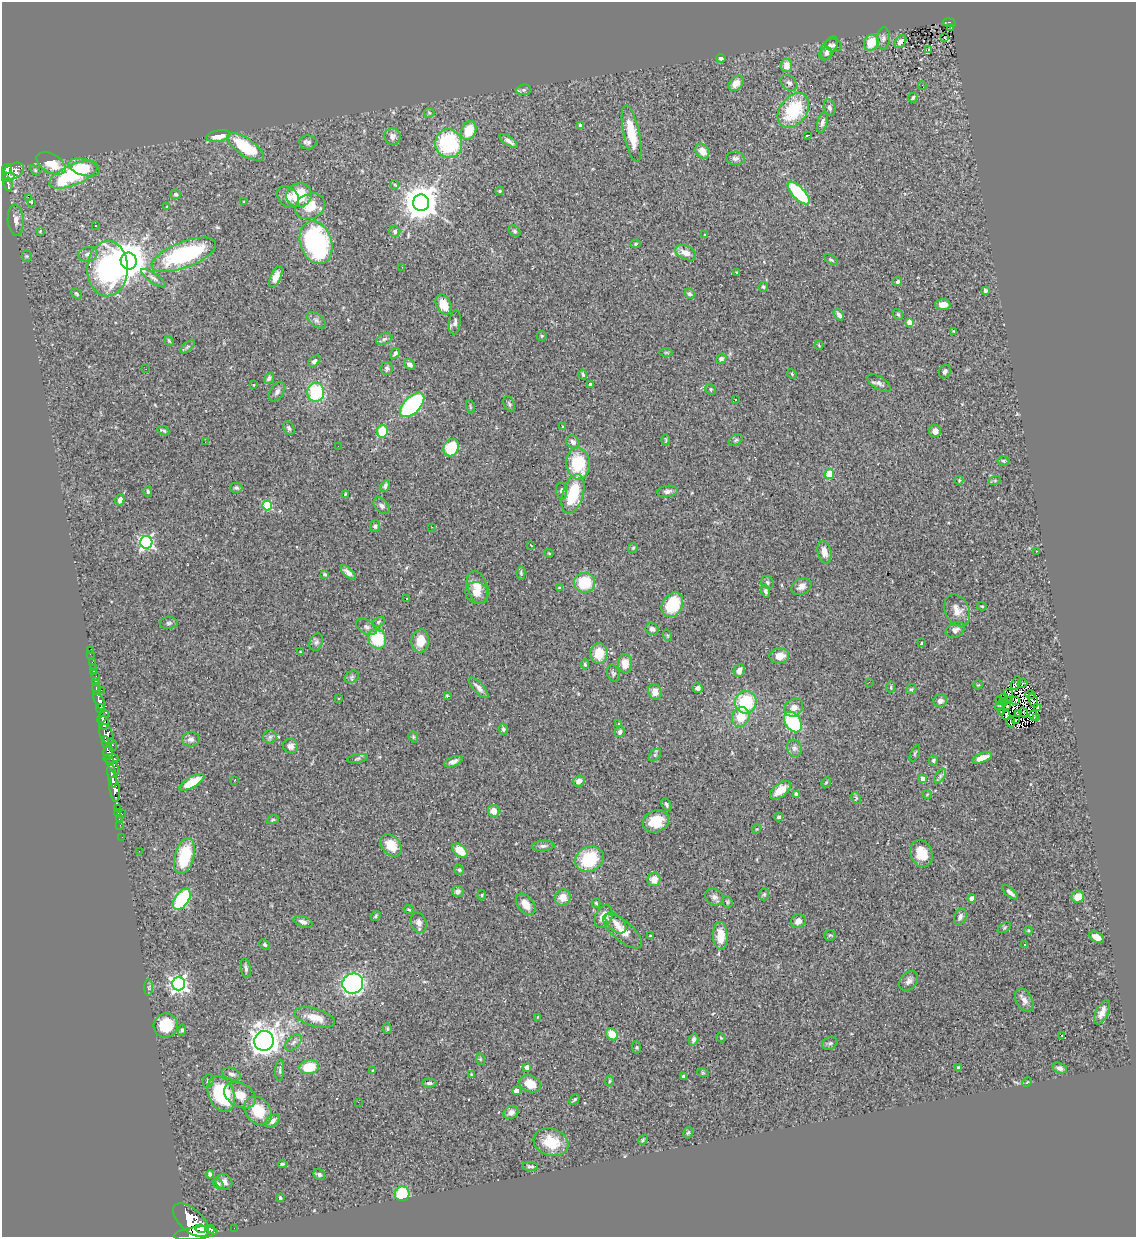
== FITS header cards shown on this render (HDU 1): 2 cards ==
NAXIS1  =                 1134
NAXIS2  =                 1235

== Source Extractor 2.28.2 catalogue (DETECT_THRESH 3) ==
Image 1134 x 1235 px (HDU 1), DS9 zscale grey, 1 PNG px = 1 image px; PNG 1138 x 1239 px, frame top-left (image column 1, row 1235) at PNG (2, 2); each listed source drawn as its Kron ellipse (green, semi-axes under 4 px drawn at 4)
Background 0.9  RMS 0.039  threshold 0.117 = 3 sigma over >= 5 px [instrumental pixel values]
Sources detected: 368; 1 with non-positive FLUX_AUTO (blend fragments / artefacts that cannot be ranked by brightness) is neither listed nor drawn; the other 367 listed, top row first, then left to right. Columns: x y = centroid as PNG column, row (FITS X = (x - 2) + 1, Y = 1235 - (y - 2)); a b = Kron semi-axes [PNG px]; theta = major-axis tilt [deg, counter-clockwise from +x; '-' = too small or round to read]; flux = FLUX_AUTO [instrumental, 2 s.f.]
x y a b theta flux
949 23 6 4 -9 52
951 28 3 2 - 5.5
883 38 11 6 84 9.6
944 38 3 2 - 3.7
871 42 8 7 - 59
900 42 7 5 51 13
834 45 8 6 -12 6.8
828 48 13 6 57 19
928 50 3 3 - 43
827 53 7 5 83 7.8
721 58 5 4 - 7.1
787 65 7 5 86 26
736 83 8 6 46 27
789 83 9 7 -41 9.9
922 85 4 2 - 12
524 90 7 5 6 5.8
913 98 5 4 - 4.8
829 108 8 5 -77 8
793 110 19 13 53 140
429 113 5 5 - 3.1
822 122 10 5 76 9
580 126 4 3 - 6.4
469 130 10 7 66 58
632 133 28 8 -78 78
807 135 3 2 - 2.5
218 136 12 5 9 34
393 136 8 8 - 16
509 141 10 4 -35 12
308 142 8 7 - 8
449 143 14 13 - 240
245 147 21 8 -34 120
702 151 8 6 -54 27
735 158 9 6 -5 9.3
51 163 16 9 -30 60
84 167 16 8 -16 48
7 169 5 5 - 410
35 170 6 4 -45 3.3
13 171 12 7 27 580
74 175 26 10 23 270
8 177 6 4 22 270
8 184 6 4 -82 170
395 184 4 4 - 3.2
500 191 4 3 - 3.7
799 193 14 6 -46 170
176 194 5 4 - 4.2
299 195 13 11 26 94
28 197 3 2 - 750
288 197 12 9 -44 21
31 202 4 3 - 35
244 202 3 2 - 2
421 203 8 8 - 6200
310 206 15 12 26 51
167 207 3 3 - 1.7
16 220 16 8 -86 16
95 226 3 2 - 2.4
40 231 4 4 - 2.2
395 231 6 5 - 6.1
515 231 6 4 -41 4.6
705 235 4 2 - 1.8
316 242 22 15 -72 410
636 244 5 4 - 3
686 253 11 6 -25 23
88 254 10 7 9 9.1
184 255 34 13 21 300
27 256 5 5 - 3.9
831 260 7 4 -31 4
129 261 8 8 - 7000
402 267 3 2 - 3.1
108 269 27 20 88 430
737 272 4 3 - 2.4
276 277 11 5 65 19
154 278 14 5 -35 9.4
898 282 5 4 - 5.2
763 287 5 4 - 4.5
985 291 4 4 - 5.9
76 294 6 4 -45 3.6
689 294 5 4 - 5.6
444 304 11 7 -65 36
943 305 7 5 0 21
898 314 6 4 -54 4.3
839 315 6 4 -57 9
316 320 11 6 -39 8.5
455 322 12 5 83 9.3
910 323 4 4 - 43
954 331 3 2 - 2.2
542 336 5 5 - 2.8
384 339 8 5 21 7.4
169 341 5 4 - 3.1
819 345 5 2 - 2.1
187 347 8 4 41 4.3
666 352 6 4 0 3.8
395 353 6 4 56 6.2
721 359 5 4 - 7.4
314 361 7 5 39 8.2
410 364 6 4 -38 8.7
387 368 6 6 - 7.9
146 369 2 2 - 1.9
945 372 7 5 68 8.5
583 374 5 3 - 3.9
792 374 5 3 - 2.9
269 378 6 4 53 7.1
879 383 13 6 -32 9.5
590 384 3 3 - 4.6
253 385 3 2 - 2
711 389 6 5 - 3.9
277 392 11 6 58 9.7
316 392 9 8 - 160
735 400 3 3 - 3.8
509 404 8 5 -67 4.9
412 405 15 8 46 320
470 407 7 3 -77 2.7
563 427 4 3 - 2.5
289 428 7 5 -56 7.4
163 431 6 3 -25 4.1
382 431 6 5 - 69
935 431 6 6 - 16
666 440 6 4 -89 3.1
736 440 8 5 36 5
205 442 3 2 - 2.2
573 442 7 6 - 11
338 446 2 2 - 2.3
451 448 9 7 62 97
1003 461 6 4 -3 4.1
578 463 16 12 -87 130
830 474 5 4 - 88
959 480 4 3 - 3.3
995 480 6 4 19 3.5
385 486 6 4 64 6.7
236 488 6 5 - 5.5
562 491 8 5 -80 7.6
667 491 10 5 7 9.7
148 492 5 4 - 4.3
345 494 4 3 - 2.5
573 494 20 10 73 110
120 500 6 4 76 12
267 505 5 4 - 160
381 506 9 6 -49 9.5
375 526 6 5 - 5.7
432 527 3 2 - 4.6
146 542 6 6 - 540
531 545 3 2 - 2.3
633 548 5 4 - 3.4
1036 551 2 2 - 2.3
824 552 11 6 -78 22
549 553 4 4 - 2.6
348 572 9 4 -42 11
521 573 6 4 -89 4.1
325 574 4 3 - 2.8
767 582 7 6 - 5.5
584 583 10 10 - 97
801 586 10 7 27 16
477 587 17 10 -71 36
560 588 4 3 - 3
765 591 6 4 -73 6.6
477 593 11 10 - 26
407 599 2 2 - 1.9
672 605 13 10 59 100
982 606 5 4 - 3.1
957 610 17 12 -65 29
378 622 7 4 29 4.2
169 623 9 6 2 5.1
367 627 11 7 -29 9.9
652 629 6 5 - 10
955 630 10 7 29 12
667 635 6 3 -71 2.8
377 639 10 9 - 110
420 641 11 8 82 37
316 642 9 6 70 7.4
921 643 3 2 - 2
90 650 3 2 - 8
300 652 4 3 - 2.1
599 653 10 8 89 54
90 654 2 2 - 2.6
779 656 10 7 5 30
92 662 2 2 - 9.1
625 663 9 7 -88 32
585 664 5 4 - 3.5
93 667 2 2 - 7
739 670 6 5 - 12
93 672 3 3 - 49
613 673 8 6 -70 5.6
96 676 2 2 - 8.4
352 677 8 5 31 6.3
95 681 3 2 - 110
869 682 3 2 - 3.6
1016 683 7 3 68 7.9
1022 683 5 3 - 3.3
978 685 5 4 - 2.6
891 687 5 2 - 2.6
479 688 13 5 -47 13
698 688 5 4 - 10
97 689 5 3 - 220
911 689 5 4 - 3.6
101 690 2 2 - 37
655 692 8 6 -71 23
1008 693 4 2 - 2
447 695 4 2 - 2.1
1031 695 5 2 - 0.69
1003 698 3 2 - 2.3
339 699 3 3 - 5.7
1000 700 3 3 - 4.6
1007 700 3 2 - 1.7
1016 700 3 2 - 3.3
99 701 10 4 -67 1200
940 701 7 6 - 12
1005 701 4 2 - 1.2
1033 701 7 4 -70 1.8
746 702 11 10 - 140
1001 705 6 3 46 6.6
1007 706 2 2 - 3
794 708 10 8 38 18
1037 708 3 2 - 3.7
100 709 4 3 - 350
1001 712 3 2 - 2.5
1024 712 5 2 - 3.4
1019 714 4 2 - 0.97
1006 715 4 3 - 4
1033 716 5 2 - 2.1
103 717 7 3 47 890
741 717 10 8 68 58
1037 718 4 2 - 0.5
1015 719 3 2 - 1.8
103 722 7 5 -84 1600
793 722 11 7 -58 210
1011 722 6 2 -88 0.31
619 724 3 3 - 3.7
503 729 5 4 - 4.7
620 732 5 5 - 7
106 734 11 6 -66 1100
270 737 7 6 - 6.9
413 737 6 4 -70 3.2
191 739 9 7 1 10
106 742 6 3 -78 420
112 745 6 3 -73 160
290 746 7 7 - 12
794 748 9 7 -64 10
108 752 7 5 -90 630
915 753 8 3 66 3.4
655 755 7 4 45 4.9
111 758 7 4 -1 470
982 758 10 4 19 27
357 759 10 4 9 5.1
933 761 5 4 - 4.1
453 762 10 4 22 12
112 765 11 4 -53 530
112 776 12 4 -80 1200
940 776 8 4 54 6.8
923 779 4 4 - 24
235 780 3 2 - 7
579 781 6 5 - 13
192 782 14 5 30 62
826 782 5 4 - 3.1
115 789 13 5 -82 1600
780 790 12 6 38 36
796 794 4 4 - 11
927 794 5 3 - 2.7
856 798 6 4 -62 3.6
666 805 7 4 -61 4.9
117 808 3 2 - 23
494 811 6 6 - 22
118 812 4 3 - 24
122 814 3 2 - 50
779 817 4 4 - 5.7
119 819 2 2 - 10
273 820 6 4 19 3.6
656 821 13 11 22 56
120 825 2 2 - 6.9
757 829 5 3 - 2
122 837 2 2 - 10
391 845 13 9 -46 51
543 846 11 5 4 7.7
460 850 9 5 -38 43
139 851 2 2 - 2
921 854 14 11 -70 49
184 856 18 9 75 140
589 859 15 12 27 140
459 870 5 4 - 4.4
654 879 7 6 - 27
458 891 6 5 - 9.4
1010 892 10 4 -42 11
764 894 6 5 - 4.6
482 895 5 3 - 2.5
563 897 8 8 - 28
714 897 9 8 - 11
1078 897 6 6 - 35
972 898 4 4 - 26
182 899 12 6 56 300
727 902 6 5 - 3.8
596 903 4 4 - 3.1
526 904 12 7 -51 30
409 909 5 3 - 2.4
376 916 5 3 - 3.7
604 917 12 8 64 32
960 917 9 6 68 9.3
798 921 7 7 - 18
303 922 10 5 -19 10
419 923 10 7 -70 14
616 923 12 7 -43 16
1004 928 7 4 32 4
1028 930 4 3 - 2.3
622 931 24 10 -40 36
830 935 6 5 - 3.9
651 936 4 2 - 1.8
720 936 14 7 -88 49
1096 937 7 5 -28 24
1024 944 3 2 - 3
265 945 6 4 -39 3.9
246 968 10 5 -82 8
909 981 11 8 50 13
353 983 10 10 - 600
178 984 6 6 - 1000
149 988 8 4 -90 4.6
1024 1000 12 8 -60 15
1102 1012 13 6 64 18
538 1017 4 3 - 2.1
315 1018 21 9 -16 35
166 1025 12 12 - 77
387 1029 5 4 - 3.4
182 1030 5 4 - 4.1
612 1034 6 5 - 35
1062 1035 3 2 - 4.1
721 1038 5 3 - 2.4
694 1039 6 4 74 9.5
264 1041 10 9 - 2200
293 1042 10 6 45 9.3
830 1043 8 6 24 6
637 1047 6 4 -84 3.3
480 1059 6 3 -72 2.9
309 1067 10 7 10 73
527 1067 4 3 - 18
959 1068 4 3 - 6.1
1060 1068 7 5 -17 9.4
280 1070 10 4 87 6.5
373 1071 4 3 - 3
703 1073 6 3 -19 2.6
232 1074 9 6 -23 9.3
471 1074 3 3 - 1.8
684 1076 4 3 - 5
208 1081 7 5 76 4.9
609 1081 5 3 - 3.1
1027 1082 5 3 - 2.4
429 1083 7 4 1 6.6
530 1084 11 8 -20 41
516 1091 4 4 - 23
221 1094 19 12 -66 200
240 1095 17 11 -30 40
574 1100 6 3 47 4.3
358 1102 2 2 - 24
258 1111 16 12 -50 66
511 1113 8 6 28 17
272 1121 8 5 40 8.6
688 1133 6 4 61 3.8
643 1140 5 4 - 3.6
551 1142 18 13 -19 74
282 1164 4 3 - 3.6
530 1166 8 4 -8 6
210 1174 4 4 - 5.2
319 1175 6 5 - 6.3
224 1182 8 7 - 12
218 1184 6 4 -50 3.9
402 1194 7 7 - 96
280 1198 3 3 - 4.1
191 1220 22 11 -42 5700
234 1228 2 2 - 4.8
201 1229 5 3 - 660
211 1229 4 3 - 280
196 1233 22 6 7 4000
At the frame edge (FLAGS 8, measured only in part): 1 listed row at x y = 196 1233
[1 non-positive-flux detection neither listed nor drawn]